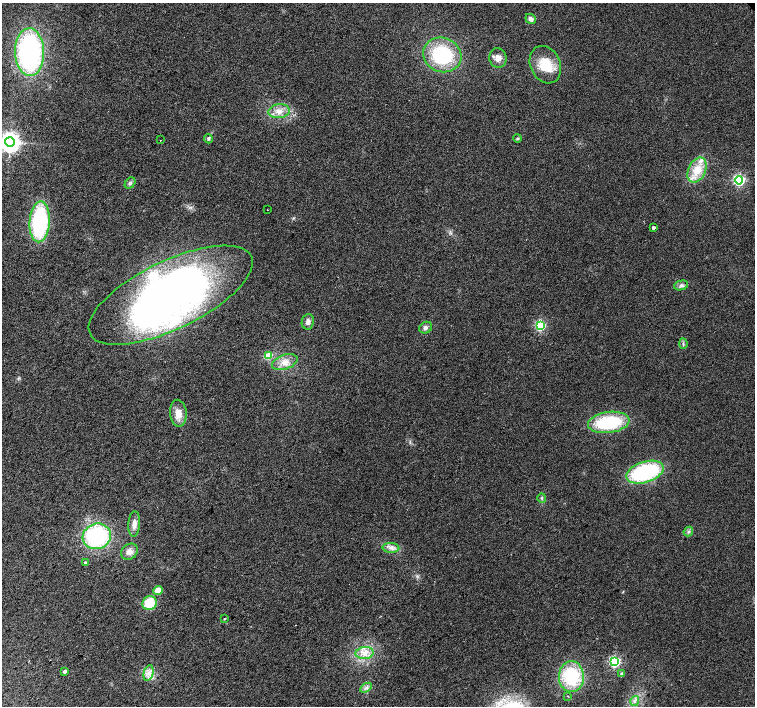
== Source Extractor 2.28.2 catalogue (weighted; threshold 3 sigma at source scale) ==
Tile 7 of 4 x 4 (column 3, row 2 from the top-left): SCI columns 3016-4520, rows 3037-4444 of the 6026 x 6007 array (HDU 1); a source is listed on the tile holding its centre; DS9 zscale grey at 2 x 2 block average (1 PNG px = mean of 2 x 2 image px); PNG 757 x 708 px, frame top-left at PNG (2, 3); each listed source drawn as its Kron ellipse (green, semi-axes under 4 px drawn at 4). Shown black and unused: <1% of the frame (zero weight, under 2 of 3 exposures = <1% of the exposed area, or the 3 px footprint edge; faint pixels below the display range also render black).
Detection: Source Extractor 2.28.2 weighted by HDU 2 'WHT'; one run over the whole footprint, this tile lists its part. Background 0.0157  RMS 0.0077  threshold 0.0345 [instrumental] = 3 sigma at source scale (4.5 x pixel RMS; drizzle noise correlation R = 1.50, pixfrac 1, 0.0396/0.0396 arcsec/px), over >= 5 px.
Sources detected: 50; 2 inside a brighter object's white glare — neither listed nor drawn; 2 inside a brighter listed object's ellipse — not listed separately; the other 46 listed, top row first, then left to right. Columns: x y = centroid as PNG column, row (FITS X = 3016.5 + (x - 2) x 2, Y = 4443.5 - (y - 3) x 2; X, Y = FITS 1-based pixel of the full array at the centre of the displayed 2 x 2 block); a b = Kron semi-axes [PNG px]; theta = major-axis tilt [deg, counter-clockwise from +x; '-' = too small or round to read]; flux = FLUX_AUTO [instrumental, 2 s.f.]
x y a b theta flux
531 19 5 4 - 7.5
30 52 24 14 -89 350
442 55 19 17 -22 130
498 58 10 8 -75 13
545 65 19 15 -65 47
279 111 11 7 6 16
518 138 4 3 - 2
208 139 5 4 - 3.3
161 140 2 2 - 1.3
10 142 5 5 - 1400
697 170 13 8 65 37
739 180 4 4 - 310
130 183 6 4 52 4.6
267 210 2 2 - 0.53
40 222 20 10 86 210
653 228 2 2 - 5.7
681 285 7 4 14 5.3
171 295 89 34 26 750
308 322 8 6 82 7.3
540 326 4 3 - 220
426 328 6 5 - 5.7
683 344 5 3 - 2.9
268 356 3 3 - 56
285 362 13 7 19 18
178 413 13 8 -85 22
609 422 21 10 7 120
645 472 19 10 18 200
542 498 5 3 - 2.6
134 524 13 6 86 12
688 531 5 4 - 4.2
97 536 14 12 16 210
391 548 8 5 -3 8.4
129 552 9 7 41 12
86 563 3 3 - 4.2
158 591 5 4 - 22
150 603 7 6 - 55
224 619 2 2 - 1.6
365 653 9 6 5 15
615 662 4 3 - 280
65 671 3 3 - 8.1
148 673 8 4 77 9.9
622 674 3 3 - 4.5
571 677 15 12 -87 110
366 688 6 4 31 5.5
568 696 2 2 - 0.93
635 701 5 3 - 4.6
Isophote crosses this tile's border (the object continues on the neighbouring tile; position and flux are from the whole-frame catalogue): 1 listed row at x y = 10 142